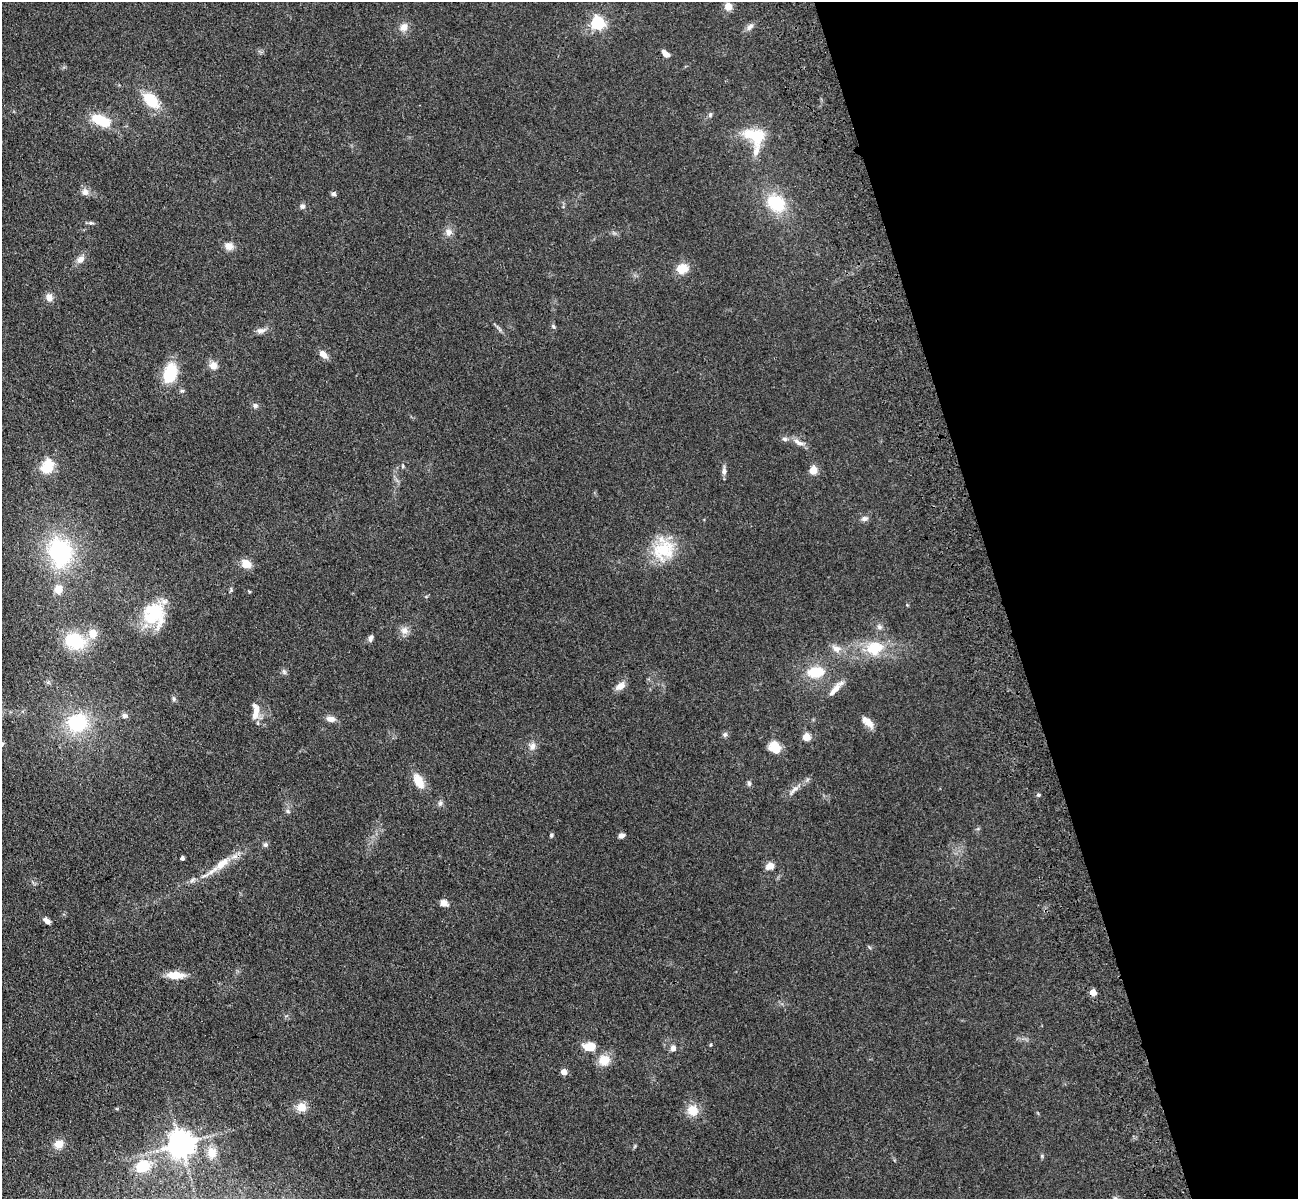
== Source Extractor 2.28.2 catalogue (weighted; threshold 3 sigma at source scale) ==
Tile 12 of 4 x 4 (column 4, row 3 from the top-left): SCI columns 4006-5301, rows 1505-2701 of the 5417 x 5283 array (HDU 1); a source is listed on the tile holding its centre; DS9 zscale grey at full resolution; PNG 1300 x 1201 px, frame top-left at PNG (2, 2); no overlay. Shown black and unused: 23% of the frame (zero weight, under 3 of 4 exposures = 6% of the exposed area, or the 3 px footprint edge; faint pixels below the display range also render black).
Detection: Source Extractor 2.28.2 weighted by HDU 2 'WHT'; one run over the whole footprint, this tile lists its part. Background 0.0592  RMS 0.0062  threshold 0.0277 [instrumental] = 3 sigma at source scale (4.5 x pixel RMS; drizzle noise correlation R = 1.50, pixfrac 1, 0.05/0.05 arcsec/px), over >= 5 px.
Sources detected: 92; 2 inside a brighter object's white glare — not listed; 3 inside a brighter listed object's ellipse — not listed separately; the other 87 listed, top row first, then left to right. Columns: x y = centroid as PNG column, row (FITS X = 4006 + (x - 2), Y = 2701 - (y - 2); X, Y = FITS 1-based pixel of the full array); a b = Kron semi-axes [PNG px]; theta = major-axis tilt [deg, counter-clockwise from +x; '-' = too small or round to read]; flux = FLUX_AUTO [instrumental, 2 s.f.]
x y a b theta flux
728 6 9 8 - 4.6
598 23 6 5 - 110
404 27 12 10 51 4.2
750 27 12 6 43 2.4
665 54 8 5 -45 4.2
151 100 18 11 -45 19
710 115 6 4 49 0.97
100 120 13 7 -25 28
757 137 16 12 66 17
85 192 9 9 - 3.1
334 194 6 6 - 1.2
776 203 23 18 -38 25
302 206 7 6 - 1.6
91 223 8 5 6 1.2
449 232 11 9 -65 3.4
229 246 9 8 - 4.7
80 259 11 8 50 3.6
682 268 10 9 - 10
49 297 10 8 -64 3.4
553 326 5 5 - 0.91
261 330 15 7 10 2.9
323 354 8 6 -44 5.4
213 365 9 8 - 4.6
170 374 23 15 76 20
182 391 5 5 - 0.97
255 406 7 7 - 1.5
798 442 18 7 -28 4
403 466 6 3 90 0.68
47 467 17 13 66 15
813 470 5 5 - 19
724 471 10 6 86 2.3
864 519 9 7 1 2.1
664 549 28 27 - 25
60 551 31 25 -66 56
246 564 10 8 -30 7.3
58 589 9 9 - 5.5
231 590 6 4 48 0.74
154 613 30 25 -88 29
879 627 8 6 -22 1.6
404 630 11 9 -1 3.7
93 633 11 10 - 6.2
370 638 8 6 70 2
75 641 19 14 -19 27
874 648 24 19 18 20
836 649 13 9 -37 4.4
284 672 7 4 -46 1.2
816 672 18 12 6 16
620 686 13 8 34 4.1
835 689 23 6 48 5.6
174 699 8 5 -84 1.2
256 711 21 8 89 7
125 716 8 7 - 1.9
331 719 9 6 -6 3.8
868 722 17 7 -42 5.4
77 723 23 20 9 36
725 734 7 6 - 1.4
806 737 5 5 - 18
532 746 11 7 73 3.1
773 746 15 11 56 6.8
418 781 15 8 -62 11
749 783 7 5 -88 1.2
794 790 18 4 44 3.1
1038 795 6 4 -20 0.9
440 803 6 6 - 1.5
288 812 6 4 -20 0.87
551 835 6 4 70 0.89
621 836 6 5 - 2.7
265 845 6 6 - 1.4
182 858 4 4 - 2.1
222 864 19 9 38 9.6
770 866 10 8 22 3.9
444 903 10 7 -30 3
47 921 8 5 -34 2.6
175 975 17 8 -2 11
1093 992 4 4 - 10
710 1045 5 4 - 0.66
590 1047 13 9 -1 9.4
673 1048 7 6 - 2.7
604 1060 11 10 - 9.9
564 1072 4 4 - 6.3
301 1107 11 10 - 6.5
693 1110 12 11 - 9.2
59 1144 10 9 - 5.6
181 1144 8 8 - 760
212 1153 13 10 -89 7.3
1042 1156 6 4 -73 0.78
143 1166 17 13 23 15
Overlapping masked pixels (flux is a lower limit): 1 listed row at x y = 1093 992